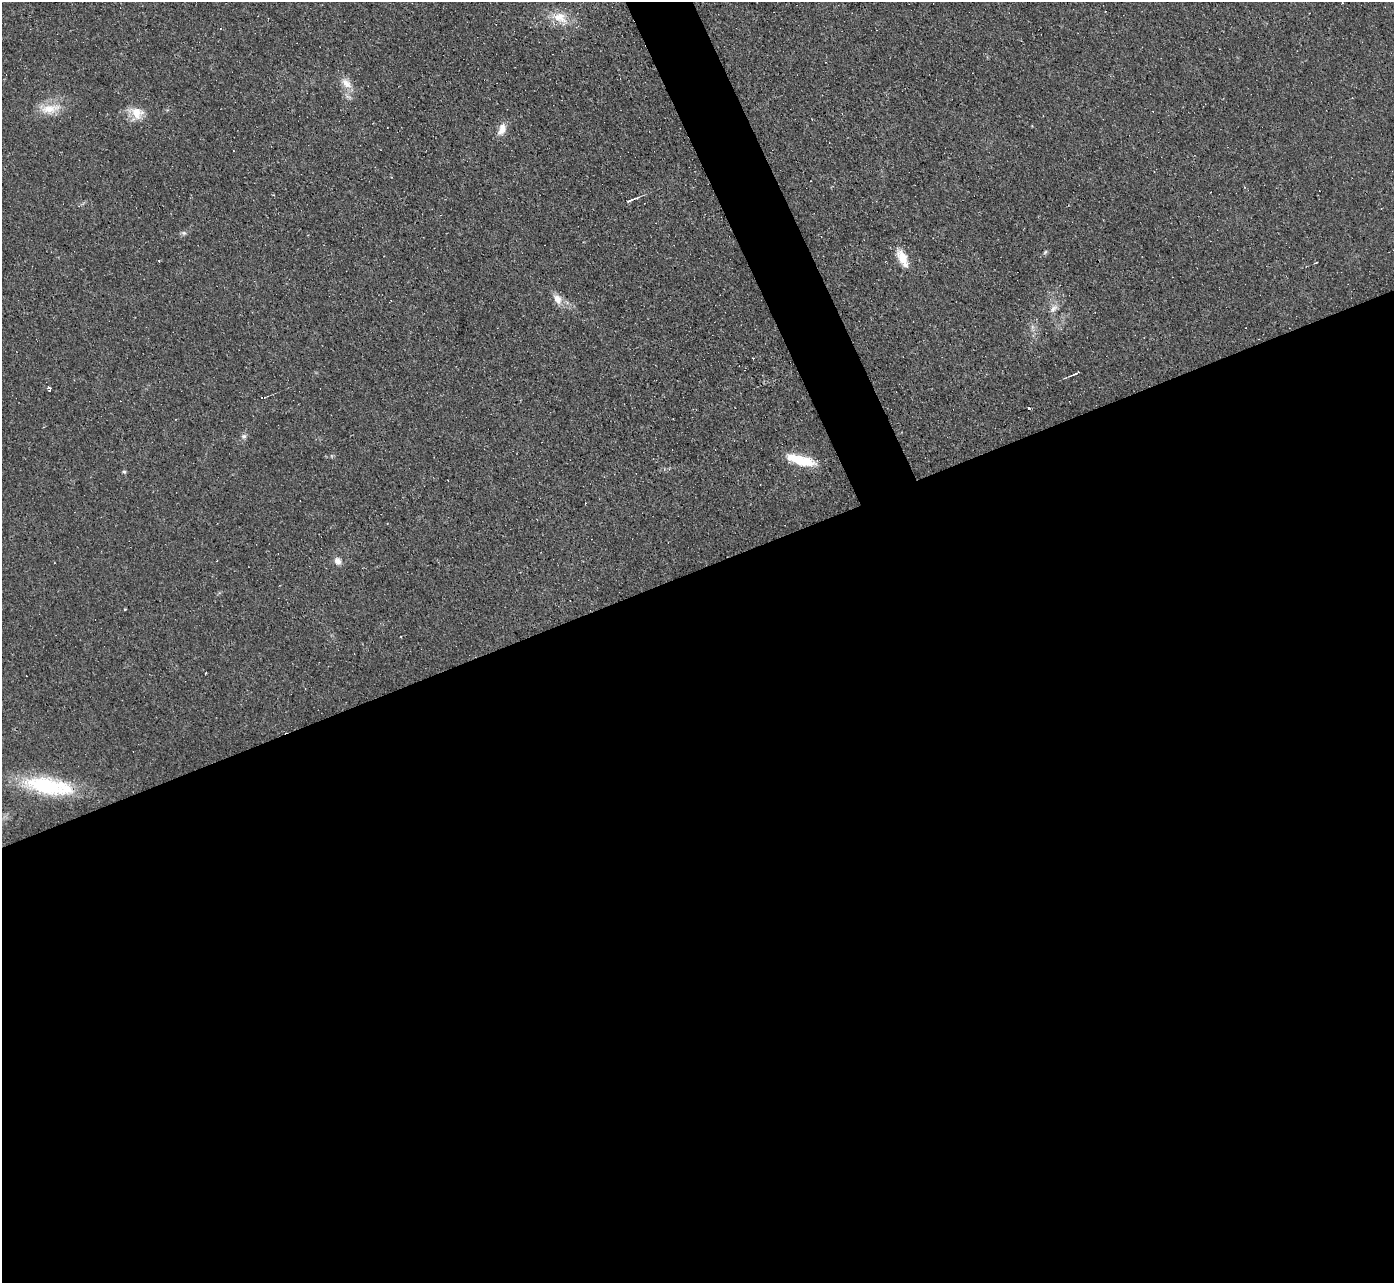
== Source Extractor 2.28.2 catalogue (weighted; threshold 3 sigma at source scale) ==
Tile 15 of 4 x 4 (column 3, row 4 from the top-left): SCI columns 2783-4174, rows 150-1430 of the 5565 x 5552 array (HDU 1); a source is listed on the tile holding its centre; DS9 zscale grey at full resolution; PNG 1396 x 1285 px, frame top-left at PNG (2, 2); no overlay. Shown black and unused: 58% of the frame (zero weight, under 3 of 4 exposures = <1% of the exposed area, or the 3 px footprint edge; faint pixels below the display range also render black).
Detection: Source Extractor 2.28.2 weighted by HDU 2 'WHT'; one run over the whole footprint, this tile lists its part. Background 0.0568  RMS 0.005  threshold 0.0223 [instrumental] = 3 sigma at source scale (4.5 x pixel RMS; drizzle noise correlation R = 1.50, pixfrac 1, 0.05/0.05 arcsec/px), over >= 5 px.
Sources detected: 30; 1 inside a brighter object's white glare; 6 cosmic-ray / hot-pixel residue — not listed; the other 23 listed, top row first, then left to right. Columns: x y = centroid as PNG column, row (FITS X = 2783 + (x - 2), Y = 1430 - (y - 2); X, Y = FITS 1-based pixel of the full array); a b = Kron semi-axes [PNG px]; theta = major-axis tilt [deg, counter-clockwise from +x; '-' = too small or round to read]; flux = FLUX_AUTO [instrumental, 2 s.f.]
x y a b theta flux
1342 3 3 2 - 0.44
559 17 21 13 -5 9
346 83 17 9 -46 5
50 109 31 12 9 9.6
137 113 17 15 -37 7.6
502 129 14 9 63 4.5
631 200 13 3 21 2.4
184 233 7 5 0 1
1045 252 7 4 46 0.77
902 258 24 10 -65 7.8
1316 263 4 2 - 0.41
558 299 15 10 -56 4.3
1053 309 13 7 42 2.6
1076 373 7 2 27 1
49 388 5 3 - 2.3
1028 408 3 3 - 19
244 436 7 7 - 1.3
799 460 30 12 -20 14
124 472 5 4 - 0.73
338 561 11 8 -61 2.6
125 609 3 2 - 0.92
206 673 3 2 - 0.42
49 786 60 18 -10 39
Isophote crosses this tile's border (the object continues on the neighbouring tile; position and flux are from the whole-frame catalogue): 1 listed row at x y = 1342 3